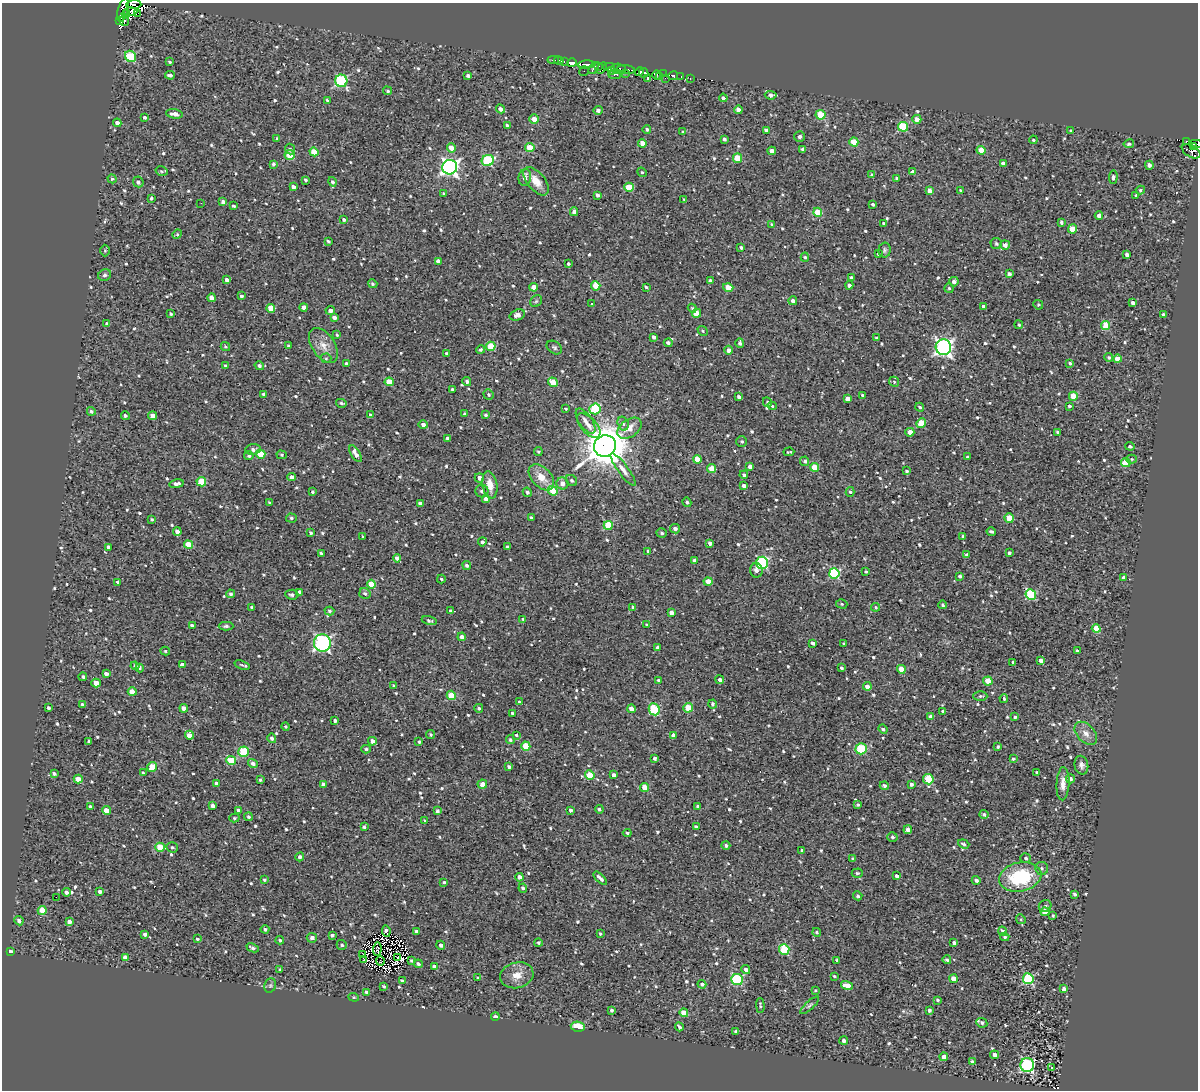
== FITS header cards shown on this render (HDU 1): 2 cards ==
NAXIS1  =                 1196
NAXIS2  =                 1088

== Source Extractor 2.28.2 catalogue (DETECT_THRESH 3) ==
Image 1196 x 1088 px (HDU 1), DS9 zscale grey, 1 PNG px = 1 image px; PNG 1200 x 1092 px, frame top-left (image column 1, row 1088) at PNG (2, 3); each listed source drawn as its Kron ellipse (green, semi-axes under 4 px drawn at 4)
Background 0.714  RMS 0.67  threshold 2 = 3 sigma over >= 5 px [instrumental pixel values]
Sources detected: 851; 15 with non-positive FLUX_AUTO (blend fragments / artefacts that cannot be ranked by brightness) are neither listed nor drawn; of the other 836, the 500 brightest by FLUX_AUTO listed and drawn (336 fainter detections omitted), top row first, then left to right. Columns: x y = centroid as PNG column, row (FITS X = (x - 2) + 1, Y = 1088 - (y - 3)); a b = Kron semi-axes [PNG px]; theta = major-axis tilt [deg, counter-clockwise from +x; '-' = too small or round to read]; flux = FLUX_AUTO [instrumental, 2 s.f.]
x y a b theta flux
134 4 7 3 1 390
123 10 12 5 76 2400
130 11 7 4 2 1100
138 13 4 3 - 360
126 14 4 3 - 750
120 21 3 2 - 310
124 21 5 3 - 630
130 56 6 5 - 1800
553 60 5 2 - 62
559 60 5 3 - 120
170 62 3 3 - 68
564 62 3 3 - 170
572 63 5 4 - 4300
586 65 8 4 4 3300
598 66 4 3 - 120
609 67 6 3 -1 1300
594 68 7 3 56 700
602 68 6 3 52 240
618 69 7 5 -2 770
626 69 9 3 -8 1600
584 71 5 2 - 57
612 71 4 3 - 340
639 72 4 2 - 820
626 73 3 2 - 610
644 73 5 4 - 4500
664 74 2 2 - 250
170 75 5 3 - 130
614 75 6 3 -1 520
657 75 5 3 - 480
468 76 3 3 - 95
660 76 3 2 - 190
673 76 5 4 - 2100
681 76 3 2 - 220
647 78 4 3 - 780
665 78 2 2 - 180
690 79 3 2 - 80
341 81 6 6 - 4100
388 91 5 4 - 72
771 95 6 4 -7 120
723 98 4 3 - 130
327 100 3 3 - 68
500 109 5 4 - 180
598 110 4 4 - 180
738 110 4 4 - 260
174 114 8 4 -10 290
820 115 5 5 - 1400
144 117 3 3 - 87
534 119 5 4 - 350
917 119 4 4 - 320
117 123 4 4 - 220
507 126 4 3 - 140
903 127 5 5 - 2100
647 129 4 4 - 85
766 130 4 3 - 170
1071 131 4 4 - 91
683 132 3 3 - 62
800 136 5 5 - 150
277 138 3 3 - 59
724 139 4 3 - 100
1033 140 4 3 - 60
1186 141 4 3 - 180
854 142 4 4 - 1000
642 143 4 4 - 350
1129 144 5 4 - 110
1195 144 6 2 -2 120
1193 147 3 3 - 200
451 148 5 4 - 390
530 148 5 4 - 950
290 149 5 5 - 81
803 149 4 3 - 140
981 150 4 4 - 620
772 151 4 4 - 260
1191 151 10 5 -30 1100
314 152 4 4 - 740
290 155 5 5 - 890
738 158 5 4 - 910
488 161 6 5 - 2400
1003 163 4 3 - 150
273 164 4 3 - 80
1149 165 4 3 - 180
450 167 7 7 - 15000
161 171 6 4 -16 81
642 172 5 4 - 60
913 172 4 4 - 420
872 175 3 3 - 78
525 177 8 6 77 310
1113 177 7 4 86 98
897 178 3 3 - 110
112 179 4 4 - 86
305 180 4 3 - 83
536 181 17 9 -50 590
138 182 5 5 - 150
333 182 5 4 - 110
293 187 4 3 - 140
629 187 4 4 - 940
1140 190 4 4 - 81
930 191 4 4 - 310
961 191 3 3 - 78
444 193 4 4 - 63
597 195 4 3 - 92
1136 196 3 3 - 76
151 198 3 3 - 67
684 199 3 2 - 57
223 202 4 3 - 150
201 203 2 2 - 150
873 204 4 3 - 77
233 206 3 3 - 84
574 212 4 4 - 200
818 212 4 4 - 820
1099 216 4 4 - 240
344 220 4 3 - 78
1061 222 4 3 - 92
883 223 4 3 - 59
771 224 3 3 - 58
1073 229 4 4 - 800
177 234 5 4 - 58
328 241 4 3 - 66
996 244 5 5 - 94
1005 245 5 4 - 260
741 247 3 3 - 77
884 250 7 6 - 97
105 251 6 5 - 58
878 254 4 3 - 71
1127 255 4 4 - 160
805 257 4 4 - 63
438 261 4 4 - 190
568 264 3 3 - 79
1009 274 4 3 - 130
105 275 7 5 29 98
851 277 3 3 - 60
227 280 4 4 - 200
710 281 4 4 - 98
954 282 5 5 - 190
373 284 5 4 - 69
849 285 4 4 - 150
596 286 5 4 - 970
534 287 4 4 - 470
646 287 3 3 - 67
728 287 5 4 - 580
949 288 5 5 - 66
241 296 3 3 - 85
212 298 4 4 - 330
536 301 6 5 - 68
793 301 4 4 - 190
1133 303 4 3 - 180
592 304 3 3 - 110
1038 305 5 4 - 62
304 307 4 4 - 290
984 307 4 3 - 190
271 308 4 4 - 680
692 308 4 4 - 67
330 310 5 4 - 180
696 313 5 4 - 580
171 314 3 3 - 76
517 315 8 5 18 230
1164 315 4 3 - 150
334 317 4 3 - 240
107 324 4 3 - 92
1019 325 4 4 - 69
1106 326 4 4 - 1100
703 331 6 4 -40 67
337 335 4 3 - 58
654 337 4 3 - 150
877 338 4 3 - 140
668 343 4 4 - 130
740 343 5 4 - 120
323 345 20 11 -56 540
289 346 3 3 - 71
491 346 5 4 - 1200
225 347 5 4 - 61
554 347 8 6 -33 94
943 347 8 7 - 12000
481 350 4 4 - 90
729 350 4 4 - 210
446 353 3 3 - 86
1109 357 4 4 - 90
326 358 5 5 - 63
1117 359 4 4 - 470
346 363 4 4 - 92
1070 363 4 3 - 82
225 365 3 3 - 74
259 366 5 4 - 110
467 381 4 4 - 96
389 382 4 4 - 760
553 382 5 4 - 820
894 382 5 4 - 59
452 389 3 3 - 61
263 394 4 3 - 98
488 394 5 5 - 94
863 395 3 3 - 59
1073 396 4 4 - 880
739 397 4 3 - 120
848 399 4 4 - 250
767 402 5 3 - 83
341 403 5 4 - 68
772 406 5 3 - 86
1069 406 3 3 - 81
920 407 4 4 - 71
566 409 4 4 - 69
595 409 5 5 - 2400
91 411 4 4 - 96
464 414 4 3 - 59
125 415 4 4 - 100
370 415 4 3 - 91
485 415 3 3 - 82
153 416 4 4 - 440
585 421 14 6 -55 270
623 423 7 5 -74 120
921 423 5 4 - 1100
423 425 4 4 - 170
589 426 15 7 -48 350
629 428 13 8 35 520
910 432 4 4 - 510
1058 432 3 3 - 98
448 438 4 3 - 150
742 441 5 5 - 82
605 446 11 10 - 140000
1130 446 4 3 - 63
253 449 7 5 8 160
538 452 4 4 - 63
789 452 5 2 - 58
261 454 4 4 - 1200
355 454 9 4 -59 280
282 455 5 4 - 65
249 456 5 4 - 87
967 457 3 3 - 78
697 459 4 4 - 650
1132 459 5 4 - 59
805 461 5 4 - 120
1126 463 5 4 - 1100
750 467 4 4 - 270
814 467 4 4 - 970
711 468 4 4 - 650
623 470 20 5 -54 270
906 471 3 3 - 72
744 475 4 4 - 94
292 477 4 4 - 240
541 477 15 9 -47 620
479 478 5 4 - 240
572 480 6 5 - 98
201 482 5 4 - 1100
562 483 6 6 - 330
177 484 7 4 11 180
490 485 14 7 -79 530
744 486 4 3 - 160
482 491 6 6 - 150
553 491 5 4 - 1100
312 492 3 3 - 70
527 492 5 4 - 100
850 492 5 4 - 88
486 499 4 4 - 410
269 502 3 3 - 70
687 502 5 4 - 85
420 503 4 3 - 200
291 518 5 4 - 86
531 518 4 3 - 120
1009 518 5 4 - 820
152 519 3 3 - 60
608 525 4 4 - 1600
675 529 5 4 - 180
991 531 5 3 - 82
177 532 4 4 - 210
310 533 4 3 - 72
662 533 5 4 - 84
963 536 4 3 - 64
363 537 3 3 - 84
482 542 4 4 - 95
710 543 4 3 - 180
188 545 4 4 - 790
108 547 3 3 - 120
507 547 3 3 - 74
648 551 3 3 - 59
321 553 3 3 - 65
1009 553 3 3 - 110
967 555 4 3 - 100
397 558 4 4 - 200
694 561 4 3 - 120
762 563 6 6 - 4000
467 565 4 4 - 99
756 570 7 6 - 180
866 572 4 3 - 61
834 573 5 5 - 3800
960 576 3 3 - 100
1124 578 4 4 - 140
441 579 4 3 - 70
708 581 4 4 - 580
118 582 3 3 - 96
371 584 4 4 - 1100
300 592 4 4 - 240
230 594 4 4 - 90
365 594 6 5 - 110
1031 594 5 5 - 2700
292 595 6 5 - 100
842 604 6 4 -16 74
943 605 4 3 - 79
251 607 4 3 - 72
633 607 3 3 - 63
876 607 4 4 - 60
329 611 5 4 - 80
450 611 4 4 - 75
671 613 4 4 - 220
523 619 4 3 - 61
429 621 7 4 -12 86
192 625 4 3 - 140
646 625 3 3 - 64
226 626 7 4 0 99
1096 629 4 4 - 910
462 637 4 4 - 240
322 643 8 8 - 7800
813 643 4 3 - 150
844 644 3 3 - 89
657 647 4 3 - 130
165 651 5 4 - 76
1077 651 4 3 - 110
1041 660 4 4 - 210
1013 662 3 3 - 67
182 665 4 3 - 150
242 665 8 4 -18 79
135 666 4 4 - 140
140 668 4 3 - 69
841 668 3 3 - 92
901 669 4 4 - 570
106 674 4 3 - 190
83 677 4 4 - 79
659 680 3 3 - 100
720 680 4 4 - 130
988 681 4 4 - 800
96 683 4 4 - 340
394 686 3 3 - 89
867 686 4 4 - 270
132 692 4 4 - 450
451 695 5 4 - 990
980 696 7 4 -1 81
1004 698 4 3 - 77
519 702 3 3 - 57
82 704 4 3 - 84
713 704 4 4 - 92
48 708 4 3 - 100
184 708 4 4 - 400
479 708 4 4 - 71
688 708 5 4 - 1100
631 709 4 4 - 360
654 709 6 5 - 1900
943 711 3 3 - 77
512 713 3 3 - 83
931 717 4 4 - 230
1015 717 4 3 - 79
335 721 3 3 - 98
286 726 4 4 - 76
883 729 5 4 - 85
1086 733 13 8 -48 340
189 735 5 4 - 530
431 735 4 4 - 72
516 735 4 3 - 59
674 736 4 4 - 280
272 738 5 4 - 140
510 740 4 4 - 80
89 741 3 3 - 72
372 741 4 4 - 250
419 742 3 3 - 69
526 746 4 4 - 1200
998 747 3 3 - 76
366 749 4 4 - 82
861 749 5 5 - 1800
244 752 5 5 - 1800
655 758 3 3 - 140
1013 759 4 4 - 94
231 760 5 4 - 1200
253 763 5 4 - 160
1081 765 9 7 -78 160
509 766 4 3 - 110
152 767 5 4 - 800
1037 772 3 3 - 58
54 773 4 3 - 98
143 773 3 3 - 61
590 775 5 4 - 990
613 775 4 3 - 170
78 779 4 4 - 560
928 779 5 5 - 1400
1070 779 4 4 - 150
260 780 3 3 - 61
216 783 4 3 - 130
323 784 4 4 - 160
482 784 4 4 - 340
911 784 4 3 - 140
1063 784 17 6 87 360
884 786 4 4 - 140
645 787 4 4 - 800
858 804 3 3 - 64
90 806 3 3 - 81
212 806 4 4 - 180
698 806 3 3 - 120
599 809 4 4 - 93
106 810 4 4 - 430
238 810 4 3 - 110
570 810 3 3 - 110
437 811 4 4 - 100
984 815 4 4 - 120
248 817 4 4 - 91
234 818 5 4 - 58
425 821 3 3 - 68
364 827 4 3 - 90
696 827 4 3 - 170
908 830 4 4 - 230
627 833 4 4 - 67
892 837 5 4 - 91
964 844 6 3 -20 87
726 846 4 4 - 110
160 847 5 4 - 1100
172 847 6 5 - 75
802 850 3 3 - 110
300 857 4 4 - 130
1026 858 5 5 - 100
853 859 3 3 - 77
1042 868 6 6 - 120
857 873 5 4 - 66
897 876 4 3 - 120
519 877 4 4 - 220
1020 877 21 14 12 2900
600 878 8 3 -44 150
264 880 3 3 - 63
976 880 4 3 - 150
444 882 4 3 - 63
523 888 4 4 - 100
100 891 4 3 - 170
66 892 4 4 - 140
1074 894 4 3 - 110
858 896 4 4 - 89
56 897 2 2 - 99
1045 906 6 6 - 95
42 911 4 4 - 850
1045 912 4 4 - 690
1053 916 4 3 - 59
1021 919 5 4 - 57
19 921 5 4 - 130
69 922 4 4 - 210
265 929 4 4 - 100
386 931 6 3 -81 150
416 931 4 3 - 170
1003 931 5 4 - 210
817 932 4 3 - 63
145 934 4 3 - 160
600 934 3 3 - 59
332 935 4 3 - 93
1005 937 4 3 - 62
312 938 5 5 - 180
197 939 3 3 - 70
280 940 4 3 - 92
538 942 4 4 - 77
954 943 3 3 - 110
342 945 5 5 - 100
441 945 4 4 - 140
253 948 6 4 -23 130
377 949 7 3 88 130
784 949 5 5 - 1900
11 952 4 3 - 170
363 954 4 3 - 62
125 957 4 4 - 270
398 957 2 2 - 60
364 959 3 2 - 69
411 960 3 3 - 89
837 960 3 3 - 62
947 960 4 4 - 80
380 961 5 2 - 76
418 964 4 4 - 100
435 967 4 4 - 260
746 969 4 4 - 170
280 970 4 3 - 60
517 975 17 13 15 590
834 976 3 3 - 57
478 978 3 3 - 83
954 979 4 4 - 430
1028 979 5 5 - 2700
737 980 6 5 - 2800
402 981 4 3 - 120
702 984 4 4 - 140
270 985 7 5 69 97
847 985 6 4 -14 350
384 986 4 3 - 61
1064 989 4 3 - 180
815 990 4 4 - 59
367 992 4 3 - 170
354 997 5 4 - 62
937 1000 4 3 - 82
810 1005 12 4 42 110
760 1006 7 3 -88 73
611 1010 3 3 - 110
929 1010 4 4 - 100
684 1013 4 4 - 840
495 1017 4 3 - 170
982 1023 6 4 -26 130
578 1027 7 5 -10 690
679 1027 4 3 - 99
736 1032 4 3 - 110
844 1040 4 3 - 140
995 1055 4 4 - 200
944 1057 4 4 - 210
972 1062 4 4 - 190
1027 1065 7 7 - 5500
1051 1068 4 3 - 170
At the frame edge (FLAGS 8, measured only in part): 2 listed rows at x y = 134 4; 1195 144
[336 fainter detections neither listed nor drawn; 15 non-positive-flux detections neither listed nor drawn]